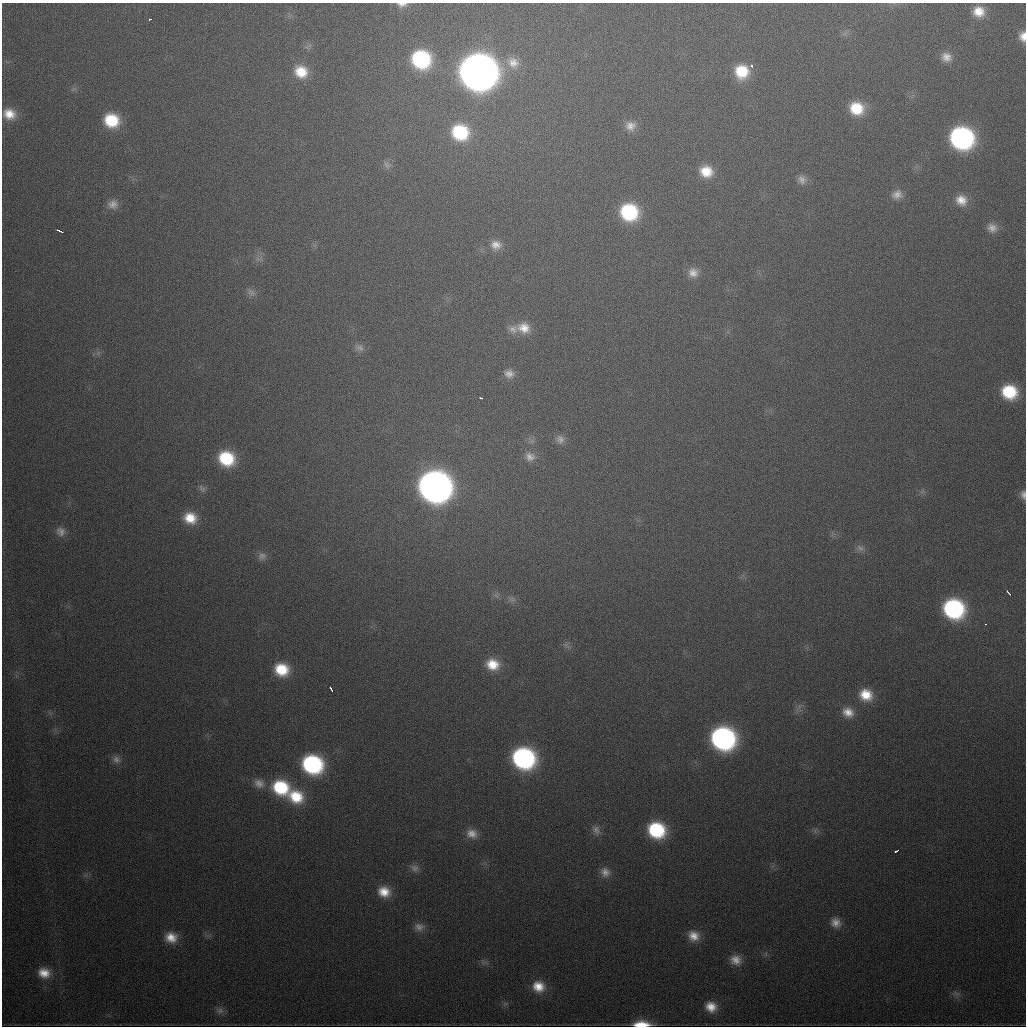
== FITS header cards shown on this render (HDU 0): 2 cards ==
NAXIS1  =                 1024
NAXIS2  =                 1024

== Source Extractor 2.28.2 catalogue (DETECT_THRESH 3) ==
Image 1024 x 1024 px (HDU 0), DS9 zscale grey, 1 PNG px = 1 image px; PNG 1028 x 1028 px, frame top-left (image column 1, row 1024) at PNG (2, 3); no overlay
Background 490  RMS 17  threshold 51.3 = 3 sigma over >= 5 px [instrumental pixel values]
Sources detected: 82; all 82 listed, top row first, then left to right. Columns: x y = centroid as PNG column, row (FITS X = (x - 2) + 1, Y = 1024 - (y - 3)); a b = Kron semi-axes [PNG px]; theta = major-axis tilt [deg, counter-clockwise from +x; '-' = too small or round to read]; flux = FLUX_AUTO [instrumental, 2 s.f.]
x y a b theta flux
402 4 14 6 1 6.4e+03
979 12 14 13 - 2.0e+04
150 19 3 2 - 2.6e+03
1023 36 12 8 -88 1.1e+04
946 57 13 12 - 1.1e+04
421 59 16 14 -28 1.3e+05
513 62 19 15 -34 1.9e+04
751 66 4 4 - 2.9e+03
742 71 14 14 - 3.9e+04
301 72 16 13 -35 2.8e+04
477 72 19 17 -20 2.9e+06
856 108 16 14 -24 3.8e+04
9 114 16 13 -18 2.1e+04
111 120 15 13 -23 4.7e+04
630 126 14 13 - 1.2e+04
460 132 17 16 - 7.8e+04
961 138 16 15 - 3.4e+05
387 165 12 6 -57 4.9e+03
706 171 14 13 - 2.5e+04
802 180 13 10 -40 7.6e+03
897 194 14 12 18 1.1e+04
961 200 15 13 -32 1.7e+04
113 204 14 12 16 1.0e+04
629 212 16 14 -23 1.0e+05
992 228 13 11 -30 1.0e+04
59 231 7 2 -23 3.9e+03
496 245 15 13 -5 1.4e+04
693 273 14 12 -43 1.2e+04
251 292 14 8 -32 5.6e+03
524 328 18 15 -16 2.1e+04
513 329 13 12 - 9.3e+03
359 348 13 8 -18 5.9e+03
509 374 13 11 -7 9.1e+03
1009 392 15 13 -20 5.7e+04
481 398 3 2 - 2.2e+03
560 439 12 10 -67 7.4e+03
530 457 14 12 -24 1.0e+04
226 458 16 14 -29 6.6e+04
434 486 18 17 - 1.5e+06
202 489 12 7 -48 4.7e+03
1023 495 12 7 -81 6.0e+03
190 518 15 13 -21 2.6e+04
61 532 14 12 -28 9.5e+03
860 548 13 9 -27 6.6e+03
262 556 12 11 - 6.6e+03
1008 592 6 2 -49 3.5e+03
496 596 9 3 -44 2.5e+03
512 599 11 6 -15 4.8e+03
954 609 15 14 - 2.0e+05
985 624 3 2 - 1.7e+03
493 664 16 13 -13 2.6e+04
282 669 16 14 -18 4.1e+04
331 689 6 2 -60 3.2e+03
866 695 15 14 - 2.7e+04
799 707 7 4 72 3.3e+03
848 712 15 12 -26 1.5e+04
723 738 17 15 -23 3.8e+05
523 758 16 14 -24 2.8e+05
116 759 11 10 - 7.1e+03
312 764 16 14 -24 1.8e+05
259 783 15 12 -25 1.2e+04
281 787 17 15 -24 7.2e+04
296 796 18 15 -23 4.2e+04
596 830 15 9 -59 7.3e+03
656 830 15 13 -24 9.3e+04
815 831 9 4 -54 3.1e+03
472 834 15 12 -22 1.3e+04
896 851 5 2 - 2.8e+03
414 868 12 10 -18 6.8e+03
605 872 13 12 - 9.9e+03
384 892 15 13 -20 2.1e+04
836 923 13 12 - 1.1e+04
419 927 13 11 -3 8.1e+03
694 936 15 13 -30 1.7e+04
171 937 14 12 -13 1.8e+04
736 960 14 12 -15 1.4e+04
44 973 15 13 -18 1.9e+04
539 986 16 14 -21 2.3e+04
957 994 13 6 -10 5.0e+03
711 1007 15 13 -17 1.9e+04
220 1011 12 9 12 5.9e+03
641 1024 18 6 1 2.7e+04
At the frame edge (FLAGS 8, measured only in part): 4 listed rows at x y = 402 4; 1023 36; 1023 495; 641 1024